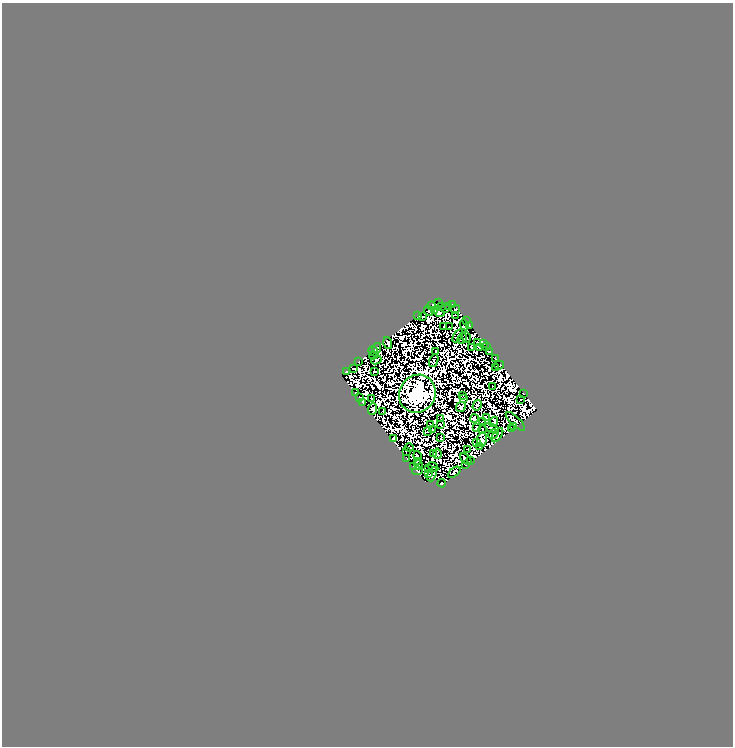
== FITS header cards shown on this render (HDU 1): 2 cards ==
NAXIS1  =                  731
NAXIS2  =                  744

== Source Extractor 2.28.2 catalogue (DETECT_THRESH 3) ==
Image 731 x 744 px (HDU 1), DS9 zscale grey, 1 PNG px = 1 image px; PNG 735 x 748 px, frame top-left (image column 1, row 744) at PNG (2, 3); each listed source drawn as its Kron ellipse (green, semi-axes under 4 px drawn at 4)
Background 0.124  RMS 1.0e-05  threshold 2.99e-05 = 3 sigma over >= 5 px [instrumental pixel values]
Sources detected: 209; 112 with non-positive FLUX_AUTO (blend fragments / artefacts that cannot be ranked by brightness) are neither listed nor drawn; the other 97 listed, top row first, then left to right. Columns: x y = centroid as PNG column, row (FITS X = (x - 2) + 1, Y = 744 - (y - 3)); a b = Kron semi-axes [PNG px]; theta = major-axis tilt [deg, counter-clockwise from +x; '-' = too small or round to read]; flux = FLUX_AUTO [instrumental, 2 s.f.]
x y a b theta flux
439 302 2 2 - 0.24
452 304 3 2 - 0.43
431 305 4 3 - 0.0039
441 306 3 2 - 1.2
449 307 2 2 - 0.93
446 309 3 2 - 0.34
455 309 4 3 - 1.2
429 311 5 3 - 0.75
434 311 4 2 - 0.096
439 312 5 4 - 0.034
455 315 4 2 - 0.97
418 316 3 2 - 1.6
423 317 3 2 - 0.75
466 320 2 2 - 0.48
464 325 5 4 - 2.2
469 325 3 2 - 0.28
444 327 3 2 - 0.015
449 327 4 2 - 0.39
458 336 7 4 57 0.2
466 337 5 2 - 0.44
462 338 6 2 64 0.8
388 343 6 3 -72 0.42
477 343 3 2 - 1.2
484 344 3 2 - 0.48
471 347 3 2 - 0.35
479 347 4 2 - 1.6
486 347 3 2 - 1.1
377 348 5 3 - 1.7
373 351 5 2 - 1.6
436 351 3 2 - 0.54
490 351 4 2 - 0.3
373 355 4 2 - 0.36
496 358 2 2 - 0.5
376 360 5 4 - 0.26
434 361 7 2 69 0.055
358 362 3 2 - 0.77
499 365 5 2 - 0.16
495 367 2 2 - 0.38
354 369 3 2 - 0.087
347 371 4 3 - 2.6
375 372 4 2 - 0.31
492 387 2 2 - 0.61
355 393 3 2 - 0.97
523 393 2 2 - 0.16
417 394 19 18 - 1200
462 395 3 2 - 0.01
359 398 3 3 - 0.75
372 399 4 2 - 1.5
464 399 4 2 - 0.4
521 399 2 2 - 0.054
363 402 3 3 - 2.3
477 405 5 3 - 0.51
461 407 5 4 - 7.8
372 409 6 4 70 1.7
382 411 3 2 - 0.44
440 418 2 2 - 0.43
474 418 4 4 - 1.1
486 418 3 2 - 0.32
515 421 12 4 -44 0.093
482 422 3 2 - 0.54
494 422 5 3 - 0.62
431 424 4 2 - 1
440 424 3 2 - 0.028
514 426 3 2 - 1.3
476 427 4 2 - 0.043
492 428 7 4 -30 0.49
511 429 3 2 - 2.5
433 430 3 2 - 1.1
482 430 4 3 - 0.75
428 432 2 2 - 0.32
493 434 5 3 - 0.44
497 435 8 3 56 1.3
393 438 3 2 - 1.1
441 438 4 2 - 0.17
482 440 7 5 78 18
477 443 2 2 - 0.23
409 447 4 2 - 0.0018
480 447 3 2 - 0.33
468 450 3 2 - 0.53
406 451 2 2 - 0.82
434 453 2 2 - 0.28
437 454 5 2 - 0.12
417 456 5 3 - 2.1
407 459 2 2 - 0.89
466 459 7 3 -48 0.61
417 461 3 2 - 1
471 461 3 3 - 2
465 464 4 2 - 0.5
418 465 5 3 - 2.3
413 467 2 2 - 0.037
433 467 6 2 -33 0.71
429 469 2 2 - 0.24
417 471 5 4 - 1.1
454 472 7 4 39 2.2
428 474 4 2 - 0.27
432 474 7 3 66 0.1
442 483 4 3 - 4.3
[112 non-positive-flux detections neither listed nor drawn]